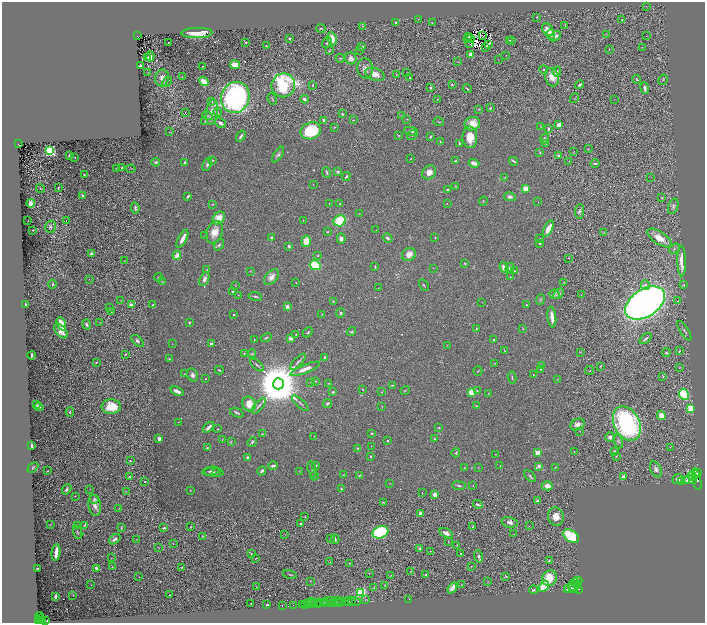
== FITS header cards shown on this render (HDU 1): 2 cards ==
NAXIS1  =                 1405
NAXIS2  =                 1242

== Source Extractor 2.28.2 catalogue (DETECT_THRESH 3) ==
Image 1405 x 1242 px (HDU 1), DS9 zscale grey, zoomed out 1/2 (1 PNG px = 2 x 2 image px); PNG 707 x 625 px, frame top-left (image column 1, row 1242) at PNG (2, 2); each listed source drawn as its Kron ellipse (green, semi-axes under 4 px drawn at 4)
Background 0.864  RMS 0.019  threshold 0.0575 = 3 sigma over >= 5 px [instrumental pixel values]
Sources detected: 574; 79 cannot appear on this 1/2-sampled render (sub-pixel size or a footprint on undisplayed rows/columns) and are neither listed nor drawn; the other 495 listed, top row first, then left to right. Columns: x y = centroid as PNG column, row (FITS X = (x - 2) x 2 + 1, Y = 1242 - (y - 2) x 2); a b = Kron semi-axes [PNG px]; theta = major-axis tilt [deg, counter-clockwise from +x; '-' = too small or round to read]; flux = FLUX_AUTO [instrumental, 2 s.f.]
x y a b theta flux
646 6 2 1 - 1.9
537 17 3 2 - 1.5
418 19 2 1 - 0.96
622 19 3 2 - 2
395 22 2 2 - 13
432 22 2 2 - 1.2
565 25 4 1 - 1.2
363 26 3 2 - 2.2
321 28 5 2 - 2.7
548 30 7 5 -50 36
197 33 15 5 2 58
551 34 5 4 - 11
607 35 3 2 - 2.1
137 36 2 2 - 100
483 36 2 1 - 1.1
555 36 6 3 38 13
647 36 2 1 - 6.2
469 37 2 1 - 4.2
470 38 3 2 - 0.35
290 39 2 2 - 15
332 39 6 4 -80 42
468 39 2 1 - 13
510 40 3 2 - 2.8
511 40 4 2 - 3.7
168 43 2 2 - 3
246 43 2 2 - 1.9
327 43 6 3 51 4
470 44 3 1 - 4.2
489 45 2 1 - 1.2
266 46 2 2 - 2.9
362 47 3 2 - 7.2
486 47 3 1 - 2.7
642 47 3 2 - 1.8
609 49 2 2 - 1.7
360 50 3 2 - 1.4
329 51 3 2 - 2.5
471 54 3 3 - 26
506 55 2 2 - 1.4
150 56 5 3 - 24
148 58 2 1 - 0.9
340 58 4 2 - 2.8
351 58 6 5 - 13
498 60 2 2 - 1.3
458 62 2 1 - 0.98
235 65 5 4 - 43
140 66 3 2 - 11
202 67 3 1 - 2
365 68 10 8 -83 19
544 70 4 3 - 3.9
407 72 3 1 - 1.2
557 72 5 2 - 4
148 73 2 2 - 1
375 74 10 6 -19 35
396 75 3 2 - 2
182 77 3 2 - 1.6
552 77 9 7 -70 45
162 78 8 7 - 18
409 78 3 2 - 3.6
637 79 4 3 - 3
663 80 5 3 - 3.4
204 81 5 3 - 42
167 82 5 3 - 4.2
283 85 12 11 - 360
313 85 2 2 - 4.8
452 85 2 2 - 4.5
580 85 4 2 - 6
430 88 2 2 - 15
645 88 6 3 -83 13
467 89 4 2 - 4.1
235 97 16 14 69 940
575 98 5 1 - 2.1
272 99 6 3 -67 3.7
304 99 4 3 - 10
437 99 3 2 - 1.7
614 99 2 1 - 0.72
212 101 3 2 - 2.4
490 108 3 3 - 5.8
479 109 3 2 - 2.3
185 112 2 1 - 110
212 112 12 6 81 36
217 112 4 3 - 4.5
342 114 4 3 - 3.4
208 116 5 3 - 6.1
402 116 4 2 - 2
407 119 3 2 - 1.8
324 120 4 3 - 8.1
353 120 3 2 - 2
205 121 3 2 - 2.8
439 122 5 2 - 2.6
220 123 6 4 -36 10
472 124 8 7 - 58
559 125 4 3 - 28
540 126 4 2 - 1.7
334 127 3 2 - 2.3
548 129 3 2 - 5.6
311 131 10 8 21 190
411 131 7 3 -8 7.7
170 132 2 2 - 1.2
399 135 3 2 - 2.4
412 135 6 2 34 3.4
241 136 6 3 55 9.1
431 136 4 2 - 3.9
470 137 11 7 -89 57
544 139 5 4 - 5.5
440 142 2 2 - 2.4
459 143 4 2 - 4.2
546 143 3 2 - 1.8
19 144 3 3 - 120
588 149 3 2 - 1.9
50 151 3 3 - 1300
574 152 3 1 - 1.2
540 153 2 2 - 4.4
70 155 3 3 - 7.7
278 155 9 3 56 8
559 156 4 4 - 5.8
75 157 2 2 - 4
411 159 3 2 - 1.6
212 160 3 3 - 4.4
455 161 3 2 - 3.7
514 161 4 2 - 5.2
569 161 2 2 - 1
156 162 4 3 - 5.3
185 162 3 2 - 4.7
474 163 5 3 - 25
595 163 4 2 - 4.6
207 164 7 4 68 9.5
116 168 4 3 - 2.6
122 168 4 2 - 6.3
131 169 5 2 - 2.4
338 172 3 3 - 9
429 172 7 6 - 30
327 173 6 2 -68 6.5
84 175 3 1 - 2.7
346 176 5 2 - 5
505 177 3 2 - 1.8
651 177 2 1 - 0.94
313 184 2 1 - 2
455 186 3 2 - 1.7
40 188 4 2 - 2.5
58 188 3 2 - 3.2
525 188 4 3 - 42
448 190 3 2 - 7
83 196 2 2 - 27
188 196 4 2 - 6.5
510 197 6 4 -11 12
662 198 2 2 - 2.2
483 201 4 2 - 1.8
538 202 2 2 - 1.1
31 203 4 3 - 26
329 203 2 1 - 1.4
340 203 3 2 - 1.7
447 203 2 2 - 0.95
213 205 3 2 - 1.5
673 206 8 5 71 10
135 208 5 3 - 8.2
580 211 7 4 88 7
359 213 2 2 - 1.4
219 218 7 5 47 48
66 220 2 1 - 88
303 220 3 2 - 1.6
28 221 2 1 - 1.4
340 221 6 5 - 130
50 227 6 5 - 9.5
548 229 9 3 63 40
33 230 2 2 - 2.8
376 230 2 2 - 1
215 232 12 8 66 45
328 232 2 2 - 3.6
604 232 3 2 - 2.1
205 235 2 1 - 1.3
435 237 2 2 - 1.8
271 238 4 3 - 5.3
387 238 5 3 - 8.3
540 238 2 1 - 1.5
660 238 14 6 -33 46
182 239 10 3 62 39
341 239 5 4 - 14
306 241 5 4 - 42
540 243 2 2 - 4.3
219 245 6 3 56 6.3
289 246 3 2 - 7.4
675 249 6 4 35 5.7
91 254 4 3 - 9.1
409 254 7 6 - 29
177 255 5 3 - 27
318 255 2 2 - 2.2
568 258 2 2 - 1.1
124 261 2 1 - 1.1
682 261 15 3 -89 49
465 263 3 2 - 3.5
315 265 6 4 -26 150
375 267 3 2 - 3.8
433 268 2 2 - 1.1
504 268 5 3 - 24
510 268 5 3 - 12
207 270 3 3 - 2.2
250 271 2 2 - 1.8
514 271 3 2 - 2.4
158 277 4 2 - 2.7
271 277 9 5 46 23
510 277 3 2 - 1.3
89 279 2 1 - 1.1
204 279 7 4 66 16
163 282 3 2 - 2
564 282 3 2 - 1.6
296 283 2 2 - 1.5
52 284 4 3 - 5.9
235 285 3 2 - 1.6
424 285 6 2 -58 3.2
645 285 5 5 - 8.2
684 285 3 2 - 2.5
378 288 2 1 - 0.96
233 291 3 2 - 3.3
554 294 5 4 - 7.3
559 294 6 4 50 10
238 295 2 1 - 1.2
581 295 2 2 - 1.4
255 296 7 2 -9 6.9
540 299 5 3 - 4.4
121 300 4 2 - 1.9
333 301 3 2 - 2.5
677 301 4 1 - 2.1
482 302 2 1 - 0.92
645 303 22 13 33 3100
25 305 3 2 - 7.5
131 305 4 2 - 18
153 305 2 2 - 6.6
527 305 3 2 - 2.8
287 306 2 2 - 45
110 308 3 2 - 2.9
111 311 3 2 - 3.1
341 313 4 4 - 6.1
322 314 2 2 - 1.4
234 315 2 1 - 2.5
552 317 10 3 -83 31
100 323 2 2 - 1.3
189 323 3 2 - 4.3
61 324 7 4 -69 63
87 325 5 3 - 7.7
476 329 3 2 - 3.4
523 329 3 2 - 1.6
61 331 9 5 -49 36
684 331 11 3 -58 8.2
308 332 5 3 - 4.6
352 332 5 3 - 3.7
296 335 3 2 - 1.9
266 338 5 2 - 3.8
291 338 4 3 - 12
646 339 7 2 40 8.7
254 340 3 2 - 2.6
493 340 2 2 - 4.2
137 341 7 4 -40 8.9
172 344 2 1 - 0.95
211 344 3 3 - 6.3
447 345 3 2 - 1.9
504 351 3 2 - 2.2
679 351 3 2 - 3.5
580 352 3 3 - 2.8
244 353 4 3 - 2.9
666 353 4 3 - 5
125 354 3 2 - 3.3
252 354 4 3 - 2.8
31 355 4 2 - 6.3
325 357 4 3 - 4.6
169 359 3 2 - 2.4
96 362 3 2 - 2.1
298 362 10 2 47 8.6
495 363 2 1 - 1.4
257 365 8 2 -40 6.3
541 365 4 3 - 5.8
600 366 2 2 - 2.7
679 367 3 2 - 2.9
305 369 16 4 21 37
540 369 2 2 - 2.3
219 370 4 2 - 3.4
478 371 5 2 - 3.1
590 371 4 2 - 3.9
184 374 3 2 - 1.6
192 375 7 5 -59 12
533 375 2 2 - 3.1
663 376 2 2 - 2.1
512 378 6 2 -81 4
206 379 2 1 - 2.7
557 379 3 2 - 1.8
316 381 3 2 - 2.7
310 382 2 1 - 0.95
329 383 3 2 - 1.5
278 384 5 5 - 28000
392 385 4 2 - 3.2
362 389 3 2 - 1.8
405 390 5 2 - 2.2
177 391 7 3 -22 18
477 391 3 3 - 3.7
333 392 3 2 - 6.2
382 392 2 2 - 1.3
471 392 4 4 - 45
489 393 3 2 - 1.6
684 394 6 4 -65 220
300 403 10 2 -43 6.8
249 404 7 6 - 56
327 404 5 3 - 7.1
37 405 3 2 - 4.6
259 406 10 3 49 8.4
382 406 2 2 - 1.3
476 406 4 2 - 2.3
39 407 4 2 - 4.7
111 407 10 7 -2 72
691 409 3 3 - 340
70 412 5 2 - 2.9
237 413 7 3 -20 6.4
661 416 4 3 - 38
178 422 2 1 - 1.4
627 424 18 13 -64 550
577 425 7 5 29 17
208 427 6 3 44 16
439 428 3 2 - 2.6
217 429 2 1 - 1.9
580 431 2 1 - 0.98
372 433 3 2 - 3.6
262 434 4 3 - 2.6
314 436 2 1 - 1.1
610 437 4 4 - 13
159 439 3 3 - 14
434 439 3 2 - 3.6
222 440 3 2 - 2.2
231 441 4 3 - 3.1
387 441 2 2 - 3.5
252 442 5 2 - 5.3
619 442 7 3 -75 5.5
31 446 4 2 - 6.8
371 446 3 2 - 1.2
670 447 2 2 - 1.5
207 448 3 2 - 4.7
358 448 4 4 - 5.2
614 451 3 3 - 5.7
574 452 3 2 - 1.9
456 453 4 3 - 4.7
537 453 3 3 - 74
495 454 2 1 - 1.2
616 456 3 3 - 2.1
247 457 3 2 - 5.6
370 457 2 2 - 3.1
130 461 2 2 - 3.8
316 465 3 2 - 5.4
273 466 5 3 - 8.8
500 466 2 2 - 2.3
539 466 2 2 - 35
33 467 6 4 45 5.7
478 467 2 1 - 1.1
555 467 3 2 - 2.1
464 468 4 2 - 2.9
312 469 8 3 -74 5.8
656 469 8 5 -62 14
47 471 2 2 - 2
211 471 8 4 11 6.6
262 471 4 3 - 8.5
299 471 3 2 - 1.4
214 472 10 3 -4 7.9
216 473 3 3 - 3.8
697 473 3 2 - 1800
343 475 2 1 - 1.4
359 475 3 2 - 2.5
695 475 4 3 - 4400
314 476 4 3 - 2.9
530 476 7 4 -45 6
692 476 4 3 - 5700
129 477 2 2 - 4
623 477 4 3 - 17
678 479 5 5 - 12
697 479 11 3 -78 7200
690 480 7 4 -3 13000
682 481 2 1 - 350
686 481 2 2 - 2800
145 482 2 1 - 2.8
390 483 2 2 - 1.2
459 486 7 3 -7 6.5
473 486 2 2 - 1.3
547 486 5 4 - 28
67 489 6 3 56 6.4
90 489 2 1 - 1
341 489 4 3 - 4.3
190 490 2 2 - 1.7
126 491 3 2 - 2.2
422 493 2 1 - 0.95
435 495 3 3 - 44
75 496 2 2 - 2.3
94 499 4 4 - 5.9
537 501 4 3 - 6.4
383 502 3 3 - 2.6
478 504 5 3 - 8.1
95 505 11 6 -79 23
119 508 2 1 - 0.7
420 513 4 3 - 17
305 517 3 2 - 2
556 517 9 8 - 34
510 522 8 5 -10 15
50 524 4 1 - 1
301 524 2 2 - 4.8
84 525 4 3 - 3.2
77 526 2 2 - 7.6
473 526 3 2 - 1.8
529 526 2 1 - 0.98
121 527 4 1 - 1.6
191 527 2 2 - 2.4
164 528 2 2 - 16
78 532 7 3 -69 4.2
380 532 8 6 20 350
446 533 7 3 -28 19
513 534 3 2 - 1.3
285 535 2 2 - 1.3
202 536 3 2 - 2
571 536 9 5 -38 180
115 539 6 3 37 11
137 539 2 1 - 1
330 539 3 2 - 2.3
335 539 4 3 - 9
448 542 2 2 - 1.6
173 543 2 1 - 0.82
457 545 2 2 - 1.4
158 547 2 1 - 0.9
420 549 3 2 - 15
430 551 2 2 - 1.6
56 553 8 2 83 44
251 554 2 2 - 3.1
461 554 3 2 - 3.5
479 556 6 4 -73 8.4
111 558 2 1 - 1.1
256 558 3 1 - 1.5
549 561 3 3 - 4
330 562 2 2 - 1.9
350 563 4 2 - 2.1
471 566 3 3 - 2.6
112 567 2 2 - 1.1
182 567 4 2 - 2.7
37 568 2 2 - 2.7
96 568 4 2 - 13
411 571 2 1 - 1.1
369 573 3 2 - 1.5
290 574 7 3 -13 3.8
426 574 2 2 - 4.4
390 576 3 2 - 1.5
506 576 3 1 - 2.2
139 577 2 1 - 0.83
550 578 8 7 - 88
310 581 3 2 - 1.5
578 581 4 2 - 2100
488 582 3 2 - 1.5
576 583 3 2 - 3400
573 584 7 2 65 6300
91 585 2 2 - 2.3
385 585 3 2 - 2
461 585 2 1 - 1.3
544 586 6 4 59 180
578 586 4 3 - 4900
256 587 3 2 - 1.5
374 588 3 3 - 2.9
452 588 6 3 55 20
568 589 2 2 - 4100
571 589 7 4 -6 13000
578 589 2 2 - 3100
533 590 4 3 - 5.7
361 592 3 3 - 490
73 595 3 2 - 1.4
170 595 2 1 - 3.1
56 596 4 2 - 10
409 599 2 1 - 72
330 600 3 2 - 1100
365 600 3 1 - 230
311 601 2 1 - 40
337 601 3 2 - 880
341 601 2 2 - 1100
351 601 2 1 - 1000
314 602 4 3 - 760
319 602 3 1 - 830
325 602 4 2 - 1100
334 602 3 2 - 1300
339 602 3 1 - 620
348 602 4 3 - 980
354 602 6 3 1 1100
251 603 2 2 - 2.5
324 603 3 2 - 500
330 603 3 2 - 550
305 604 4 2 - 100
308 604 3 1 - 120
310 604 3 1 - 120
317 604 2 1 - 860
267 605 3 1 - 2.3
293 605 2 1 - 94
302 605 3 2 - 1400
282 606 2 1 - 36
40 616 4 3 - 1200
40 618 3 2 - 720
43 620 4 2 - 570
39 621 3 2 - 1400
46 621 2 2 - 380
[79 sub-pixel or undisplayed-footprint detections neither listed nor drawn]